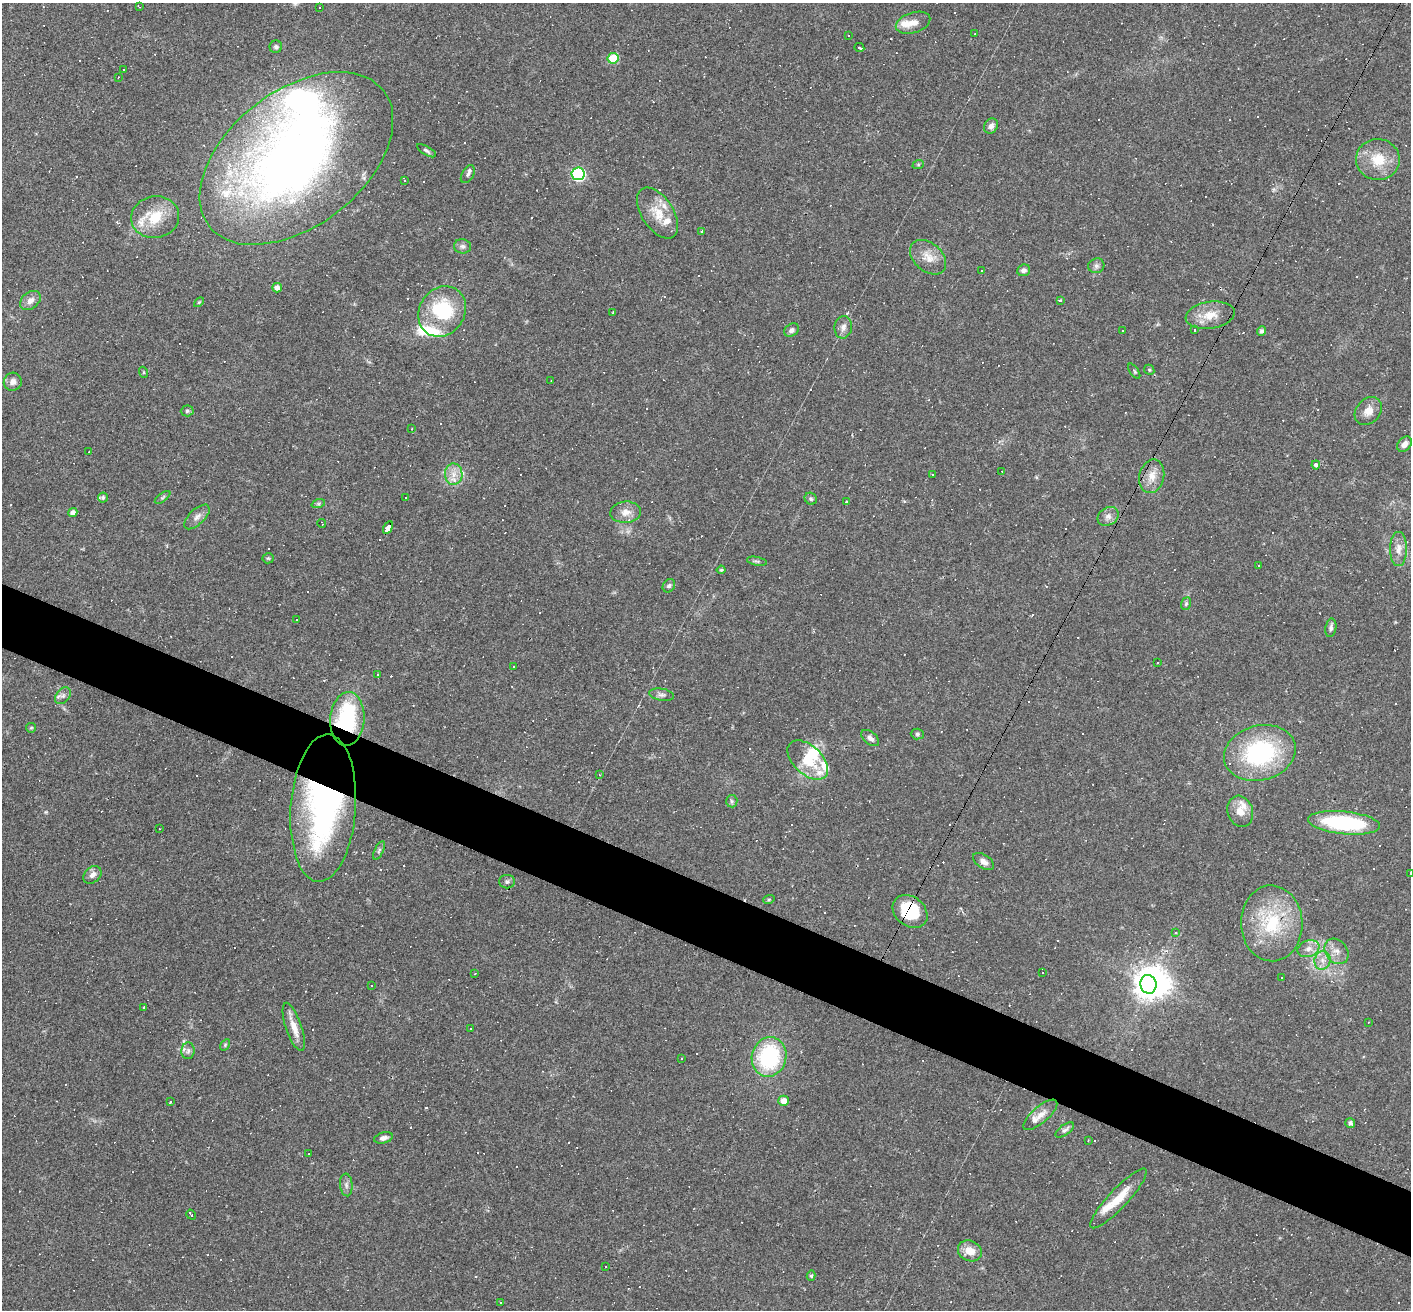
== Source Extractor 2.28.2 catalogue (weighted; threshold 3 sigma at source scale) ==
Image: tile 6 of 4 x 4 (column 2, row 2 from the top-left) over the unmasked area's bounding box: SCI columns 1409-2817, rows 2755-4062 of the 5634 x 5643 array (HDU 1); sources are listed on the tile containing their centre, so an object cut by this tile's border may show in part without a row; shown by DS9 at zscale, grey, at full resolution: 1 PNG px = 1 image px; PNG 1413 x 1312 px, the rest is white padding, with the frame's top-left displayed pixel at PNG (2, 3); every listed detection drawn as its Kron ellipse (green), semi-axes under 4 PNG px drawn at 4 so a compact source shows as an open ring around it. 5% of this frame is shown black and not used: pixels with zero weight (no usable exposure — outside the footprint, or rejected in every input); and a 3 px margin inside the footprint's outer edge (the drizzle kernel's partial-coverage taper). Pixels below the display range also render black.
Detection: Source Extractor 2.28.2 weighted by HDU 2 'WHT'; one run over the whole footprint, this tile lists its part. Background 0.0469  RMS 0.006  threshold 0.0271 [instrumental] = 3 sigma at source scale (4.5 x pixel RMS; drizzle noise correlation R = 1.50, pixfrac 1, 0.05/0.05 arcsec/px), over >= 5 px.
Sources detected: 280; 4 inside a brighter object's white glare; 128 cosmic-ray / hot-pixel residue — neither listed nor drawn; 17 inside a brighter listed object's ellipse — not listed separately; the other 131 listed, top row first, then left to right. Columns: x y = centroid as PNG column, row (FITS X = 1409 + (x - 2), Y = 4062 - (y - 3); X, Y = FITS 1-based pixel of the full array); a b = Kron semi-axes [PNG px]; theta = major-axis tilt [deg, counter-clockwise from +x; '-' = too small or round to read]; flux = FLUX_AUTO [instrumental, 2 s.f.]
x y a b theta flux
139 7 3 2 - 0.46
320 7 3 3 - 1.6
913 23 18 10 18 6
975 34 3 2 - 0.69
848 36 3 3 - 3
276 47 6 6 - 1.4
859 48 5 3 - 2.4
613 58 5 5 - 22
124 69 2 2 - 0.55
118 77 3 2 - 0.42
991 126 8 6 53 2.8
427 151 11 4 -31 1.4
296 158 110 67 38 470
1378 159 22 20 -4 16
918 165 6 4 19 0.71
468 174 10 5 59 1.8
578 174 6 6 - 84
404 180 3 2 - 0.53
658 213 28 16 -57 13
155 217 24 21 11 18
701 231 4 3 - 0.79
462 246 8 7 - 1.9
928 257 20 14 -41 8.3
1096 266 8 7 - 1.8
1024 270 6 5 - 2.2
982 271 3 3 - 5.6
277 288 5 4 - 3.4
30 300 11 8 39 3.7
1060 301 3 3 - 2.3
199 302 6 3 45 0.63
442 312 26 22 55 36
613 313 3 3 - 1.2
1210 315 25 13 8 11
843 327 11 8 80 3.5
791 330 8 6 34 1.9
1122 330 3 3 - 0.96
1195 330 3 3 - 2.4
1262 331 5 4 - 1.8
1149 370 5 4 - 0.78
1134 371 9 4 -55 1
143 372 5 3 - 0.56
551 380 2 2 - 0.31
13 382 9 9 - 3.4
187 411 6 5 - 1.1
1368 411 15 12 48 6
411 429 3 3 - 0.63
1404 444 8 6 50 3.2
89 451 2 2 - 0.28
1316 465 4 4 - 1.7
1002 471 2 2 - 0.4
454 474 10 9 - 5
932 474 2 2 - 0.54
1152 476 17 12 75 7.4
103 497 5 5 - 1.1
163 497 9 4 36 0.99
406 498 3 3 - 2.3
811 499 6 5 - 1.2
846 501 3 3 - 3.9
318 504 7 4 18 0.97
73 512 4 4 - 3.2
626 512 15 10 5 5.3
1108 516 11 8 33 3.2
197 517 16 7 44 3.5
322 523 4 2 - 0.6
388 528 7 4 61 67
1398 549 17 8 90 5.3
268 558 5 5 - 0.77
757 561 10 3 -10 0.95
1259 565 3 2 - 0.44
721 570 4 4 - 0.74
669 586 7 6 - 1.3
1186 604 6 5 - 1
297 620 3 3 - 2.6
1331 628 9 5 80 1.9
1157 663 2 2 - 0.47
514 667 3 2 - 0.53
377 674 3 3 - 0.83
661 695 12 6 -10 2.2
63 696 9 6 49 2.2
347 719 27 17 86 60
31 728 5 4 - 0.74
917 734 6 5 - 1.2
870 738 10 6 -39 2.8
1260 753 36 27 16 71
808 760 24 14 -43 19
599 775 3 3 - 0.63
732 801 6 5 - 1.2
323 808 74 32 86 170
1240 811 16 12 -72 7
1344 823 36 11 -6 60
159 829 3 2 - 0.4
379 850 10 4 64 1.3
984 862 12 6 -34 3
1410 873 3 2 - 0.45
92 875 10 7 42 3.3
507 882 8 6 0 1.6
769 899 6 3 19 0.7
910 911 19 14 -38 27
1272 923 38 31 -88 40
1175 933 4 2 - 0.47
1308 949 11 8 20 4
1337 951 14 11 -51 5.4
1322 960 9 8 - 3.6
475 973 3 2 - 0.96
1042 973 2 2 - 0.44
1282 978 3 3 - 7.9
1148 984 9 8 - 660
371 985 3 2 - 0.73
143 1008 3 3 - 3.4
1369 1022 3 2 - 0.42
294 1027 25 8 -71 7.6
471 1028 3 3 - 3.2
225 1045 6 4 58 0.78
188 1051 8 6 87 2
769 1057 20 17 76 56
681 1059 3 3 - 2.7
784 1101 5 5 - 4.8
170 1102 4 2 - 0.65
1040 1115 21 8 41 4.9
1350 1123 5 5 - 1.8
1065 1130 11 5 36 1.7
384 1138 9 5 15 2.3
1088 1140 2 2 - 0.36
309 1154 3 2 - 1.5
346 1185 11 6 -85 2.1
1118 1198 40 9 47 14
191 1215 5 3 - 1.9
970 1251 12 10 -26 7.8
606 1267 3 2 - 0.47
811 1276 5 4 - 1.2
501 1303 3 3 - 0.82
Overlapping masked pixels (flux is a lower limit): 4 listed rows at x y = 388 528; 347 719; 323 808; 910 911
Isophote crosses this tile's border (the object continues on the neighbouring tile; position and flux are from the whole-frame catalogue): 1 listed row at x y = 1410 873